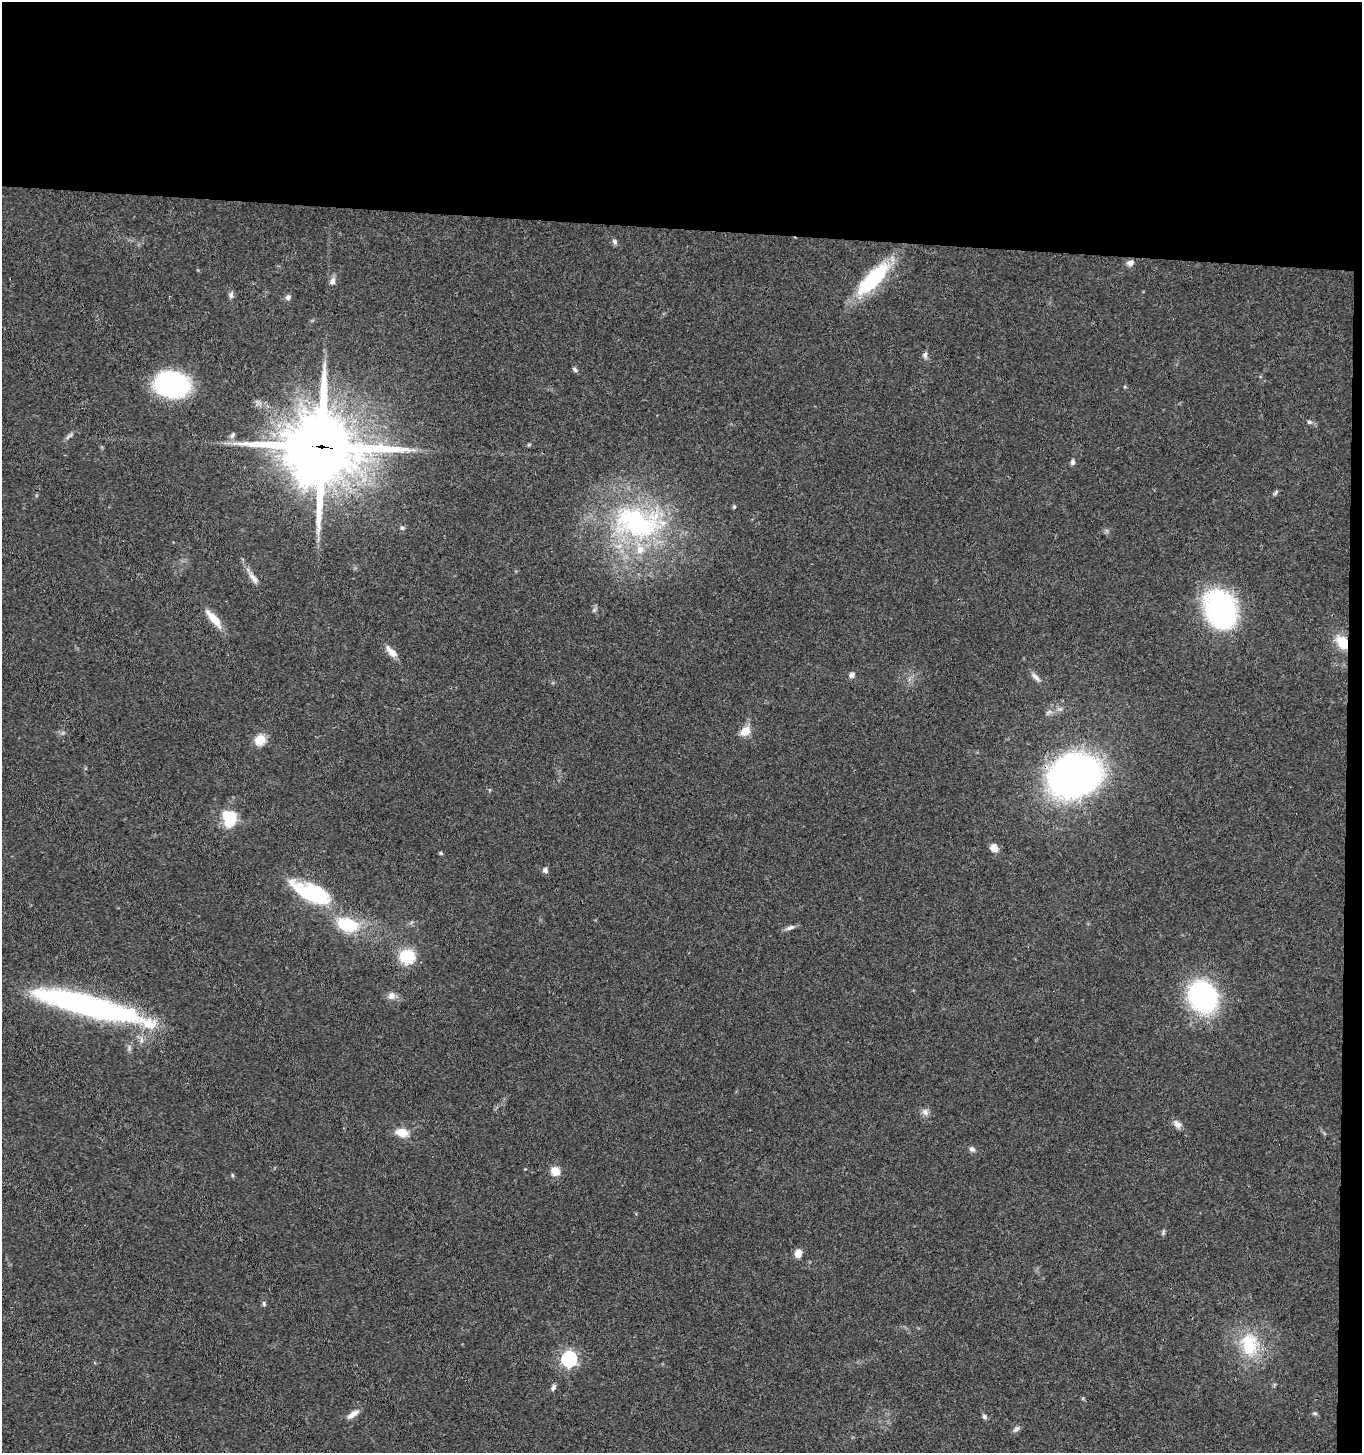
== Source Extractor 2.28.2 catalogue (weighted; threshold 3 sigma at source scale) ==
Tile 3 of 3 x 3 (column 3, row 1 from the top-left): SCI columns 2926-4285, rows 2909-4359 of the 4442 x 4368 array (HDU 1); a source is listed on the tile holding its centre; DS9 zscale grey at full resolution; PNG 1364 x 1455 px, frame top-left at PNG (2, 2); no overlay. Shown black and unused: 17% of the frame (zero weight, under 3 of 4 exposures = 6% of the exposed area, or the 3 px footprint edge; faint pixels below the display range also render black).
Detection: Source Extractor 2.28.2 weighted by HDU 2 'WHT'; one run over the whole footprint, this tile lists its part. Background 0.0676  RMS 0.0054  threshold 0.0241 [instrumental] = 3 sigma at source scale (4.5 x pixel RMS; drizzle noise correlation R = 1.50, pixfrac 1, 0.05/0.05 arcsec/px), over >= 5 px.
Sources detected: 62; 2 inside a brighter object's white glare — not listed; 2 inside a brighter listed object's ellipse — not listed separately; the other 58 listed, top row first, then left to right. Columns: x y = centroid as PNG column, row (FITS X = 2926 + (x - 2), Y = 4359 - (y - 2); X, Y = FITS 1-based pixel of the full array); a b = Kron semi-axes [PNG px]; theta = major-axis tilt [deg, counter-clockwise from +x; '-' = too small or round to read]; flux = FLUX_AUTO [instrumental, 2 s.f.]
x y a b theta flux
615 241 7 6 - 1.4
1130 263 8 6 19 2.7
873 279 45 15 46 41
332 281 9 7 76 2.5
231 295 9 6 87 1.6
288 297 7 6 - 1.7
925 355 8 6 88 1.7
575 369 8 5 -46 1
172 384 28 20 -12 100
1125 387 5 3 - 0.52
1309 422 7 5 -3 1.1
232 435 10 6 61 1.6
69 436 15 3 37 1.5
322 447 26 24 -1 4500
1073 462 6 5 - 1.6
1276 493 9 4 50 0.96
734 507 5 4 - 0.71
637 523 66 41 -13 100
402 528 6 5 - 1
253 578 20 6 -51 3.5
1220 609 36 26 -73 99
594 610 6 5 - 1
214 619 25 8 -49 9.4
1343 642 14 10 -54 13
391 652 18 7 -45 4.9
852 675 6 6 - 2.2
1036 677 16 5 -42 2.4
745 731 11 8 38 7.3
260 739 5 5 - 33
1074 775 35 30 16 280
230 817 18 14 -86 19
994 848 8 7 - 4.8
441 853 5 4 - 0.82
545 870 8 6 -75 1.7
312 893 45 18 -24 47
347 925 30 18 -15 23
790 928 15 5 22 2
407 956 14 13 - 19
391 996 11 9 46 3
1203 997 26 22 -61 95
88 1006 108 18 -14 160
141 1040 8 4 -82 1.6
925 1112 11 8 -61 2.3
1177 1124 11 8 -42 2.8
402 1133 13 10 -15 7.5
972 1149 8 6 -12 1.7
555 1171 11 10 - 5.4
232 1175 6 3 -72 0.62
1163 1232 8 4 72 0.94
798 1253 9 7 79 4.6
264 1304 7 5 -75 0.96
1249 1344 33 22 -82 25
569 1359 7 6 - 120
553 1387 8 5 66 1.7
1315 1413 6 4 0 0.78
353 1414 18 7 32 3.4
984 1416 7 5 -49 1.2
1016 1429 10 6 40 1.6
Overlapping masked pixels (flux is a lower limit): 2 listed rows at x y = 322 447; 1343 642